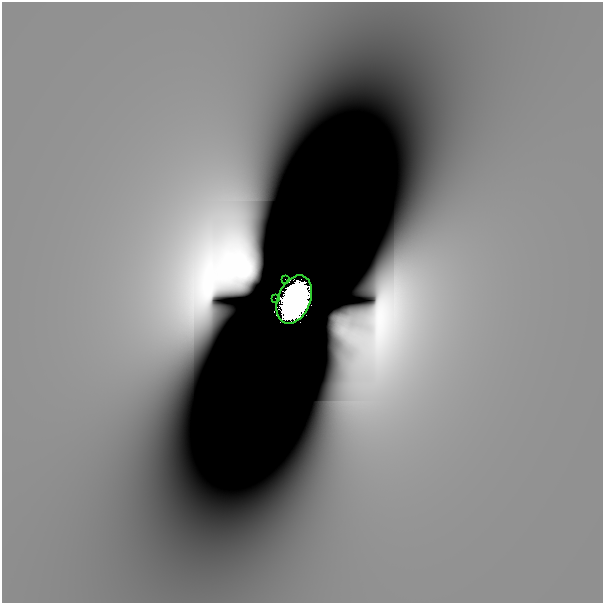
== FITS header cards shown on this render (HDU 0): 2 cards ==
NAXIS1  =                  601
NAXIS2  =                  601

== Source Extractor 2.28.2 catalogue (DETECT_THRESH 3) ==
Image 601 x 601 px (HDU 0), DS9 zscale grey, 1 PNG px = 1 image px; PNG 605 x 605 px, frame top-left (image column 1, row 601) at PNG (2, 2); each listed source drawn as its Kron ellipse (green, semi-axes under 4 px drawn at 4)
Background 4.85e-11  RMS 1.0e-10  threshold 3.03e-10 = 3 sigma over >= 5 px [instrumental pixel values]
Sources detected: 7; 4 with non-positive FLUX_AUTO (blend fragments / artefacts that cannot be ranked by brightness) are neither listed nor drawn; the other 3 listed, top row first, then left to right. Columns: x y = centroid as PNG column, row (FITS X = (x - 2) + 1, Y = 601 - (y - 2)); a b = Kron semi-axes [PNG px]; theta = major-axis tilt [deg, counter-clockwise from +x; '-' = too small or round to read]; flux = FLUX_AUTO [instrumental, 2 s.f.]
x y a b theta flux
285 279 2 2 - 0.0056
275 298 2 2 - 0.0093
294 300 25 16 67 40
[4 non-positive-flux detections neither listed nor drawn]